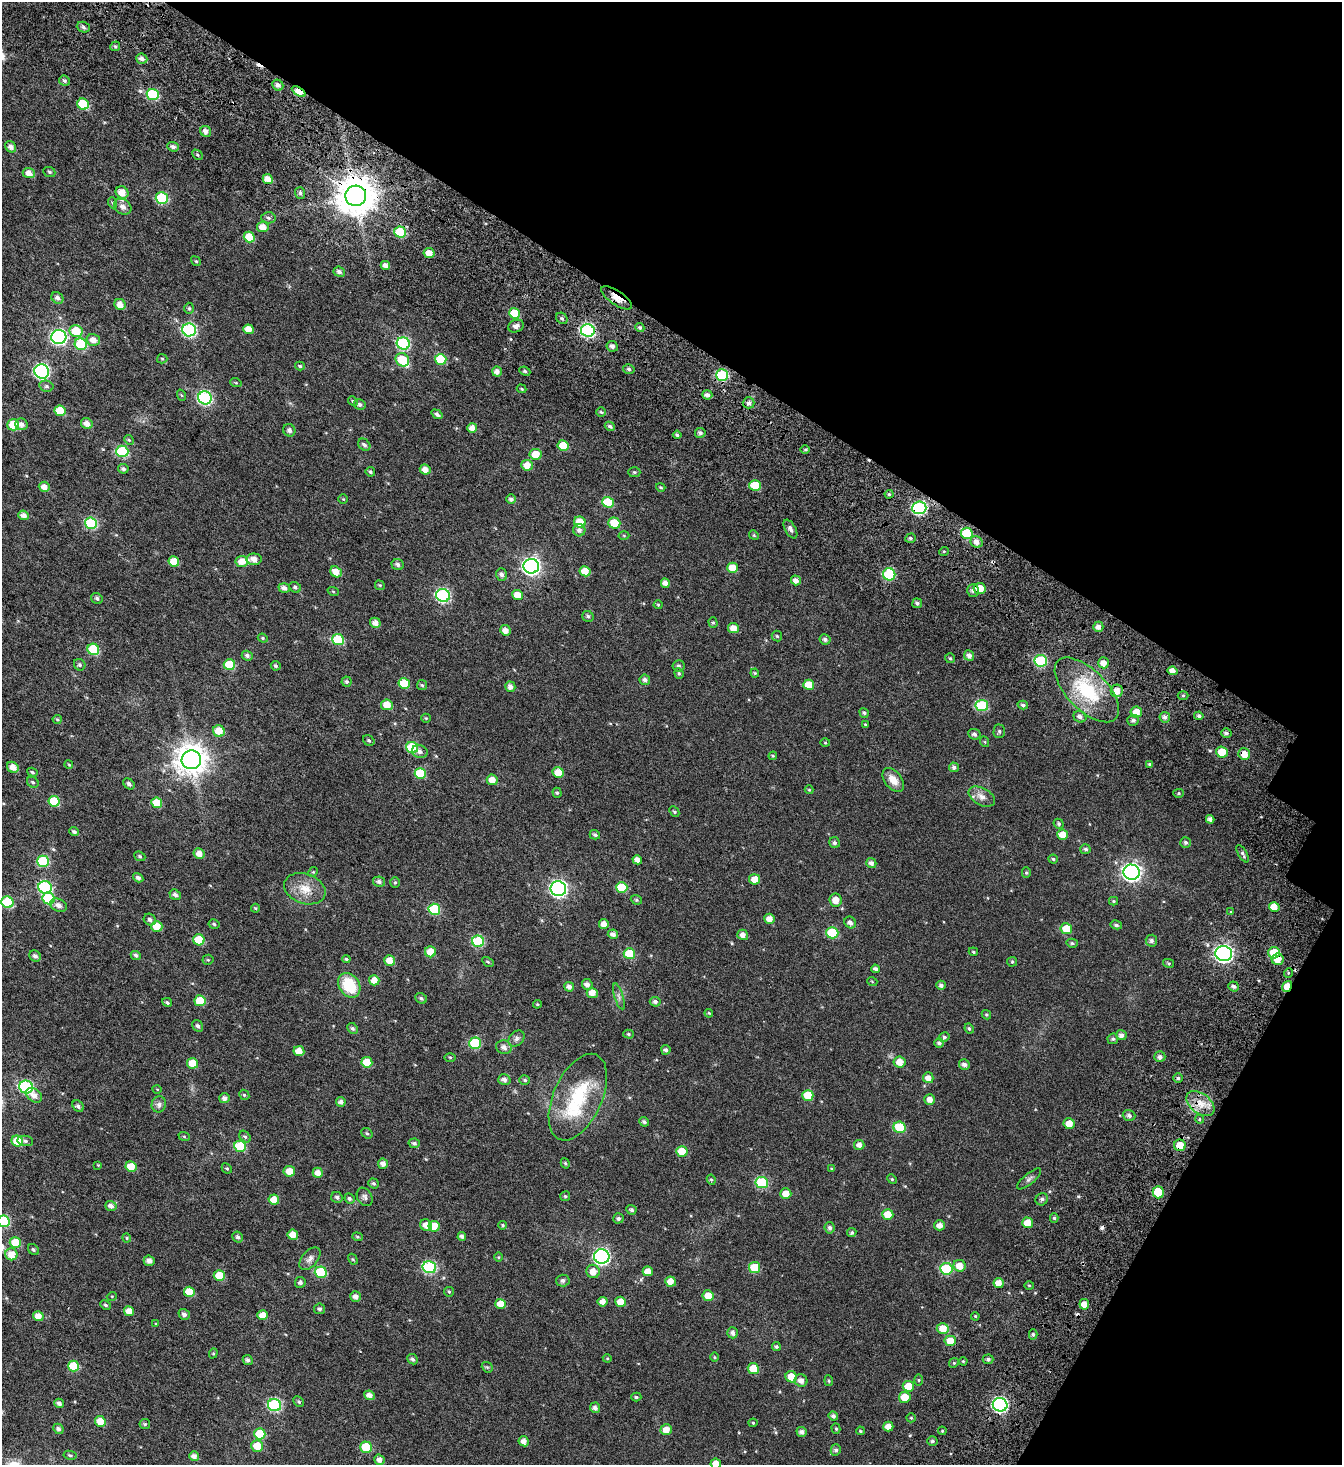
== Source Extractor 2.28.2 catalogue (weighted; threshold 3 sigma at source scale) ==
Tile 8 of 4 x 4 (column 4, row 2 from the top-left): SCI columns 4508-5847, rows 3095-4557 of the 6271 x 6196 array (HDU 1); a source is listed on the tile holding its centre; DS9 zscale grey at full resolution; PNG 1344 x 1467 px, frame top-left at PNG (2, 2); each listed source drawn as its Kron ellipse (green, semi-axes under 4 px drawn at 4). Shown black and unused: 28% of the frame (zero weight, under 4 of 7 exposures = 11% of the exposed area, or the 3 px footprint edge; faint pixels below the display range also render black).
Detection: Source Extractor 2.28.2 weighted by HDU 2 'WHT'; one run over the whole footprint, this tile lists its part. Background 0.0166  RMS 0.0053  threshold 0.0218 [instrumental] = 3 sigma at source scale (4.09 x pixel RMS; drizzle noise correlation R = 1.36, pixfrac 0.8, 0.0396/0.0396 arcsec/px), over >= 5 px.
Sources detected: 477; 6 cosmic-ray / hot-pixel residue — neither listed nor drawn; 4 inside a brighter listed object's ellipse — not listed separately; the other 467 listed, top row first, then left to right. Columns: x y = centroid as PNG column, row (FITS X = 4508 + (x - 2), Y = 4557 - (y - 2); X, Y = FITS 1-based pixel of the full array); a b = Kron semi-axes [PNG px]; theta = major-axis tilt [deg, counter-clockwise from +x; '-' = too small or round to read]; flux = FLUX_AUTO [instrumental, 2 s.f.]
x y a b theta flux
83 27 7 5 -20 1
115 46 5 4 - 0.66
142 59 5 5 - 2.1
64 81 6 5 - 0.82
278 85 6 5 - 1.6
299 92 8 4 -31 9.2
153 94 6 5 - 22
83 104 6 5 - 13
206 131 6 5 - 2.2
11 147 6 5 - 1.9
173 147 6 4 -22 1.3
197 155 6 3 -46 0.57
49 172 6 4 -22 0.7
29 173 6 5 - 3
268 179 5 4 - 3.8
122 192 6 6 - 5.4
300 193 6 5 - 0.89
356 196 10 10 - 1200
162 198 6 6 - 23
113 203 5 3 - 0.51
123 207 9 7 -35 2.6
269 218 7 5 -3 1
263 227 5 5 - 3.9
400 232 6 5 - 15
249 237 5 5 - 8.2
429 253 5 5 - 3.9
196 261 5 4 - 0.55
385 265 5 4 - 2.2
339 272 6 5 - 1.6
57 298 6 5 - 1.8
617 298 18 7 -34 5.9
120 304 6 5 - 3.5
189 308 5 4 - 0.69
514 313 5 5 - 10
562 318 6 5 - 0.95
516 326 8 6 23 1.9
640 328 5 4 - 0.95
249 329 5 5 - 4.5
189 330 7 6 - 57
76 331 6 6 - 10
588 331 7 6 - 63
59 337 7 7 - 82
93 340 7 5 -16 3.1
403 343 7 6 - 46
81 344 6 5 - 19
612 346 6 5 - 1.5
162 359 5 4 - 0.5
441 359 6 5 - 12
402 360 7 6 - 12
300 366 5 4 - 0.67
629 369 6 4 -17 1
42 371 7 7 - 85
497 371 5 5 - 2.2
525 371 6 4 -24 0.8
722 375 6 5 - 26
236 383 6 3 -19 0.51
46 386 7 5 -14 0.96
521 389 5 4 - 0.5
181 395 6 3 -70 0.51
707 395 5 4 - 1.8
205 398 7 6 - 66
353 401 5 4 - 0.6
749 403 6 5 - 1.4
360 404 6 5 - 1
60 411 5 5 - 7.3
601 412 4 4 - 0.63
437 414 6 4 -35 1.2
87 423 6 5 - 2.7
21 424 6 5 - 2.1
13 425 6 5 - 12
610 426 5 4 - 0.97
472 428 5 5 - 3.4
289 430 6 6 - 1.4
700 433 5 5 - 1.2
677 435 4 4 - 0.74
129 440 5 4 - 0.56
364 445 7 5 -47 1.3
563 446 5 5 - 7.9
805 450 5 3 - 0.54
122 451 6 5 - 27
535 454 6 5 - 7.2
527 465 6 5 - 4.6
123 469 5 5 - 1.1
425 469 5 5 - 3
370 472 5 4 - 0.79
634 472 6 5 - 0.72
755 486 6 5 - 11
44 487 6 5 - 2.9
661 487 5 4 - 0.62
889 494 4 4 - 0.59
343 499 5 4 - 0.43
511 499 5 5 - 1.2
608 502 6 5 - 12
919 508 7 6 - 51
24 515 5 4 - 2.4
580 522 6 5 - 7.6
91 523 6 5 - 31
614 523 6 5 - 8.6
790 529 10 5 -60 1.7
579 530 6 6 - 1.5
967 533 6 5 - 18
754 535 5 4 - 0.5
624 536 5 3 - 0.44
910 538 5 4 - 0.82
977 542 6 5 - 2.3
944 551 5 3 - 0.43
254 559 7 5 -3 3.1
174 561 5 5 - 6.5
242 562 6 5 - 4.2
398 565 6 5 - 1.4
531 566 8 7 - 150
732 568 5 5 - 5.4
585 571 5 5 - 5.5
336 572 6 5 - 4
889 574 6 6 - 28
502 575 6 5 - 1.4
796 580 5 5 - 2.2
665 583 4 4 - 2.3
380 585 5 4 - 0.56
295 587 6 5 - 0.86
284 588 6 4 -20 1.8
980 588 6 5 - 7.4
333 591 6 3 -20 0.43
973 591 6 6 - 1.4
443 595 7 6 - 57
518 595 5 5 - 5.1
97 598 6 5 - 1.1
917 603 5 5 - 0.91
658 605 4 4 - 0.48
588 616 6 5 - 0.92
375 623 5 5 - 2.8
713 623 5 4 - 0.66
1098 627 5 5 - 2.3
733 628 5 5 - 4.4
505 630 5 5 - 2.7
777 636 5 5 - 0.68
263 638 5 4 - 0.55
825 639 5 5 - 1.2
338 640 6 5 - 20
93 649 6 5 - 20
247 656 5 5 - 1.2
969 656 5 5 - 1.9
950 658 5 5 - 0.7
1041 661 6 5 - 31
1104 663 5 5 - 3.1
80 665 6 5 - 0.9
229 665 6 5 - 13
276 666 5 4 - 0.84
678 666 6 5 - 1
1173 671 5 4 - 2.8
679 673 5 4 - 0.67
755 673 4 4 - 0.47
645 680 5 5 - 1.5
347 682 5 5 - 0.84
404 684 6 5 - 10
422 685 5 5 - 0.69
809 685 5 5 - 6.9
510 687 5 5 - 2.2
1087 690 41 20 -45 29
1117 691 6 6 - 3.9
1183 695 5 3 - 0.52
387 705 6 5 - 4.6
982 705 6 5 - 24
1023 705 5 4 - 0.82
1136 712 5 5 - 4.6
864 713 5 4 - 0.76
1199 716 4 4 - 1.2
1080 717 6 5 - 2
1165 717 5 5 - 1.6
426 718 5 4 - 0.5
57 719 4 4 - 0.51
1133 720 6 5 - 1.2
865 724 4 3 - 0.42
219 731 6 5 - 6.8
999 731 7 5 89 0.79
1226 733 5 4 - 1.1
974 734 6 5 - 1.3
369 740 6 5 - 0.79
985 742 5 3 - 0.38
825 743 5 3 - 0.4
412 747 6 5 - 21
420 752 8 6 -17 1.5
1222 752 6 5 - 7.4
1244 754 6 5 - 4.6
773 756 4 4 - 0.5
191 760 9 9 - 630
1150 764 4 3 - 0.76
69 765 4 3 - 0.39
13 767 6 5 - 3.4
954 767 5 4 - 1.3
32 772 5 4 - 0.64
558 772 6 5 - 5.3
420 773 5 5 - 12
492 780 5 5 - 3.7
893 780 13 8 -51 4.9
33 782 6 5 - 0.75
129 784 6 5 - 1.2
809 790 4 4 - 0.4
557 793 5 4 - 0.72
1179 793 5 4 - 0.62
982 797 14 8 -28 3.4
54 801 6 5 - 12
157 803 5 5 - 8.5
674 812 6 4 -48 0.61
1210 819 4 4 - 1.6
1059 824 5 4 - 0.75
74 832 5 4 - 0.98
595 835 5 4 - 0.85
1063 835 5 5 - 5.6
1186 842 5 5 - 1.1
834 843 5 5 - 1.1
1085 849 5 5 - 0.95
199 854 5 5 - 3.1
1243 854 10 4 -60 1.1
140 856 6 4 -23 0.65
1053 859 5 4 - 0.65
637 860 5 4 - 2.6
43 861 6 5 - 21
871 863 5 5 - 1.6
313 872 5 4 - 0.54
1132 872 8 7 - 180
1026 873 5 4 - 0.62
138 878 5 4 - 1.2
755 879 5 5 - 4.8
379 882 6 5 - 1.4
395 882 5 4 - 0.58
45 887 7 6 - 41
622 887 5 5 - 11
305 889 21 15 -19 7.9
558 889 8 7 - 120
175 895 6 5 - 1.4
49 899 6 6 - 19
636 900 6 4 -22 0.71
836 900 6 6 - 3.9
1114 901 4 4 - 0.51
7 902 6 5 - 19
58 905 8 6 -24 2.4
1274 907 5 5 - 6.2
255 908 4 4 - 0.47
434 909 6 5 - 22
1231 912 4 4 - 0.43
769 919 5 5 - 3.2
150 920 6 5 - 1.3
850 922 6 5 - 1.6
214 924 5 4 - 0.77
604 924 5 5 - 2.9
1116 925 6 4 -11 0.96
157 926 6 5 - 6.2
1066 929 6 5 - 8.8
832 933 6 5 - 18
613 934 5 4 - 1.8
743 935 5 5 - 2.6
199 940 5 5 - 9.4
478 941 6 5 - 27
1151 941 6 5 - 1.2
1072 943 5 4 - 0.78
430 952 5 5 - 5.6
973 952 5 4 - 0.54
1224 953 8 7 - 150
1274 953 6 5 - 9.7
629 954 6 5 - 14
136 955 5 4 - 1.1
35 956 6 5 - 1.5
346 959 4 4 - 0.6
1278 959 6 5 - 5.1
208 960 5 5 - 0.56
390 961 5 5 - 4.7
488 962 6 4 -30 0.63
1012 962 5 5 - 0.62
1168 963 5 4 - 0.58
876 969 4 4 - 1.5
1288 973 5 3 - 0.51
374 980 5 5 - 4
872 981 5 3 - 0.4
587 984 5 5 - 2
349 985 13 10 -56 16
941 985 5 4 - 1.4
1234 986 5 4 - 1.1
1287 986 6 4 54 6.4
569 987 5 4 - 1.8
592 993 5 5 - 4.1
619 996 13 4 -73 1.6
421 998 6 5 - 0.88
200 1001 5 5 - 11
167 1002 5 4 - 0.77
655 1002 5 5 - 1.4
537 1004 4 4 - 0.51
709 1013 4 3 - 0.45
986 1015 5 4 - 0.58
198 1026 6 5 - 1.2
352 1028 6 5 - 1
969 1029 5 3 - 0.63
628 1034 5 4 - 0.68
1121 1035 5 5 - 1.8
944 1037 5 4 - 0.91
516 1039 9 7 48 1.6
1113 1039 5 5 - 0.75
475 1043 6 5 - 26
939 1043 4 4 - 1.1
504 1047 8 7 - 2.3
666 1050 5 4 - 1.3
299 1051 5 5 - 4.1
450 1057 5 3 - 0.48
1160 1057 5 5 - 1.7
367 1062 5 5 - 9.2
900 1062 6 5 - 4.1
192 1063 5 5 - 6.2
964 1065 5 5 - 1.6
928 1078 5 5 - 3
1178 1078 5 5 - 0.86
504 1080 6 5 - 2
525 1080 5 4 - 0.89
26 1087 7 6 - 56
157 1089 4 3 - 0.33
34 1095 9 6 -39 2.9
244 1095 5 4 - 0.65
808 1095 5 5 - 10
578 1097 46 24 66 29
225 1098 5 5 - 1.8
930 1099 5 5 - 2.7
341 1102 5 4 - 1.6
1200 1103 16 10 -38 5.7
159 1104 8 7 - 1.6
78 1106 6 5 - 1.2
1129 1115 6 5 - 1.4
1199 1119 5 3 - 0.5
644 1122 5 4 - 0.99
1069 1124 5 5 - 4.9
900 1127 6 5 - 17
367 1133 6 5 - 0.68
184 1136 6 3 -20 0.47
245 1137 6 5 - 0.88
17 1141 6 5 - 8.1
25 1141 8 5 -8 1.1
414 1143 5 5 - 1.1
859 1145 5 5 - 2.3
1180 1145 6 5 - 6.5
240 1146 6 5 - 17
682 1152 5 5 - 8.5
565 1163 5 4 - 0.67
383 1164 5 5 - 2.3
98 1165 4 4 - 0.29
131 1167 5 5 - 6.5
227 1168 5 4 - 0.64
832 1169 4 3 - 0.59
289 1171 6 5 - 4.4
318 1173 5 5 - 3.6
892 1179 5 4 - 0.58
1029 1179 15 5 40 1.6
711 1180 5 4 - 0.62
762 1182 6 5 - 28
373 1183 5 4 - 0.85
1158 1192 6 5 - 13
786 1194 5 5 - 4.2
565 1196 5 5 - 0.68
337 1197 6 5 - 1.2
365 1197 10 7 -59 1.4
349 1199 5 4 - 0.96
1042 1199 6 6 - 1.3
274 1200 5 5 - 4.6
111 1206 6 5 - 1.8
631 1210 5 4 - 1.1
888 1215 5 5 - 6
618 1218 5 5 - 1.1
1054 1218 5 4 - 0.75
3 1221 6 5 - 32
1027 1223 5 5 - 5.9
426 1225 6 5 - 3.4
503 1225 4 3 - 0.51
940 1225 5 5 - 2.7
434 1226 5 5 - 7
830 1228 6 5 - 1.2
852 1233 5 4 - 0.78
293 1235 5 5 - 4.3
462 1236 4 4 - 1.3
238 1237 6 5 - 1.1
357 1237 5 4 - 0.58
127 1238 4 4 - 0.51
15 1243 5 5 - 9
33 1250 6 5 - 0.78
11 1254 6 6 - 5.2
602 1256 7 7 - 100
498 1257 5 3 - 0.36
310 1259 13 8 49 2.2
353 1259 6 4 -59 0.53
149 1261 5 5 - 2.2
959 1266 6 6 - 4.7
429 1267 7 6 - 45
755 1267 5 5 - 12
946 1269 6 5 - 26
593 1271 7 6 - 4.2
648 1271 5 5 - 4.2
321 1272 6 5 - 20
219 1276 5 5 - 8.8
563 1280 7 6 - 1.4
300 1282 5 5 - 1.3
670 1282 5 5 - 4.1
999 1283 5 5 - 4
1029 1285 5 3 - 0.45
189 1292 5 5 - 7.6
449 1292 5 5 - 0.59
112 1296 5 3 - 0.38
355 1296 5 5 - 2.1
708 1296 5 5 - 5.3
603 1302 5 4 - 3
621 1302 5 5 - 5.7
500 1304 5 5 - 4.4
1084 1304 5 5 - 3
106 1305 6 4 -27 0.72
320 1309 5 5 - 1
129 1311 5 5 - 3.6
184 1314 6 5 - 1.7
263 1315 5 5 - 3.8
38 1316 5 5 - 3.3
975 1316 4 3 - 0.41
156 1324 4 4 - 0.44
943 1328 6 5 - 5.3
732 1333 5 5 - 1.8
1033 1334 5 4 - 0.86
950 1341 5 5 - 5.7
776 1347 4 4 - 0.83
213 1353 5 4 - 0.56
715 1357 5 3 - 0.42
607 1358 4 4 - 0.44
412 1359 5 4 - 1.2
988 1359 5 5 - 1.1
248 1360 5 4 - 1.3
963 1361 4 3 - 0.44
954 1363 5 4 - 0.55
74 1366 5 5 - 14
487 1367 6 4 -41 0.66
753 1368 5 5 - 8.5
791 1377 6 5 - 6.2
801 1380 6 6 - 2.4
919 1380 5 4 - 0.46
829 1381 5 3 - 0.52
908 1386 6 5 - 7.7
369 1395 5 4 - 2.6
636 1397 5 4 - 0.66
905 1397 6 5 - 6.4
299 1402 6 4 -46 0.68
59 1403 5 4 - 1.6
275 1405 6 6 - 51
1000 1405 7 6 - 77
595 1408 5 5 - 1.9
833 1416 5 4 - 1.3
911 1418 5 4 - 0.56
100 1421 5 5 - 5.2
753 1423 4 4 - 0.46
145 1424 5 5 - 0.68
888 1427 5 5 - 3.8
58 1429 5 4 - 1.4
836 1429 5 4 - 0.56
666 1430 6 5 - 4.2
860 1431 4 3 - 0.49
942 1431 4 4 - 0.45
802 1432 5 4 - 1.7
260 1434 5 5 - 13
524 1441 5 5 - 2.4
932 1441 5 5 - 1.1
257 1446 6 6 - 7.3
366 1447 6 5 - 14
836 1450 5 5 - 1.2
70 1455 7 4 -10 0.7
194 1456 5 5 - 2.5
379 1460 5 5 - 2.4
716 1464 5 5 - 4.3
Overlapping masked pixels (flux is a lower limit): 14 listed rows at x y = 299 92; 356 196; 617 298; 588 331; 919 508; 967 533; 980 588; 1117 691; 1244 754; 1274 953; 1278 959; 1287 986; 1180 1145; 1000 1405
Isophote crosses this tile's border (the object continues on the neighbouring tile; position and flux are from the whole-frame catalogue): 2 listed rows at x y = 3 1221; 716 1464